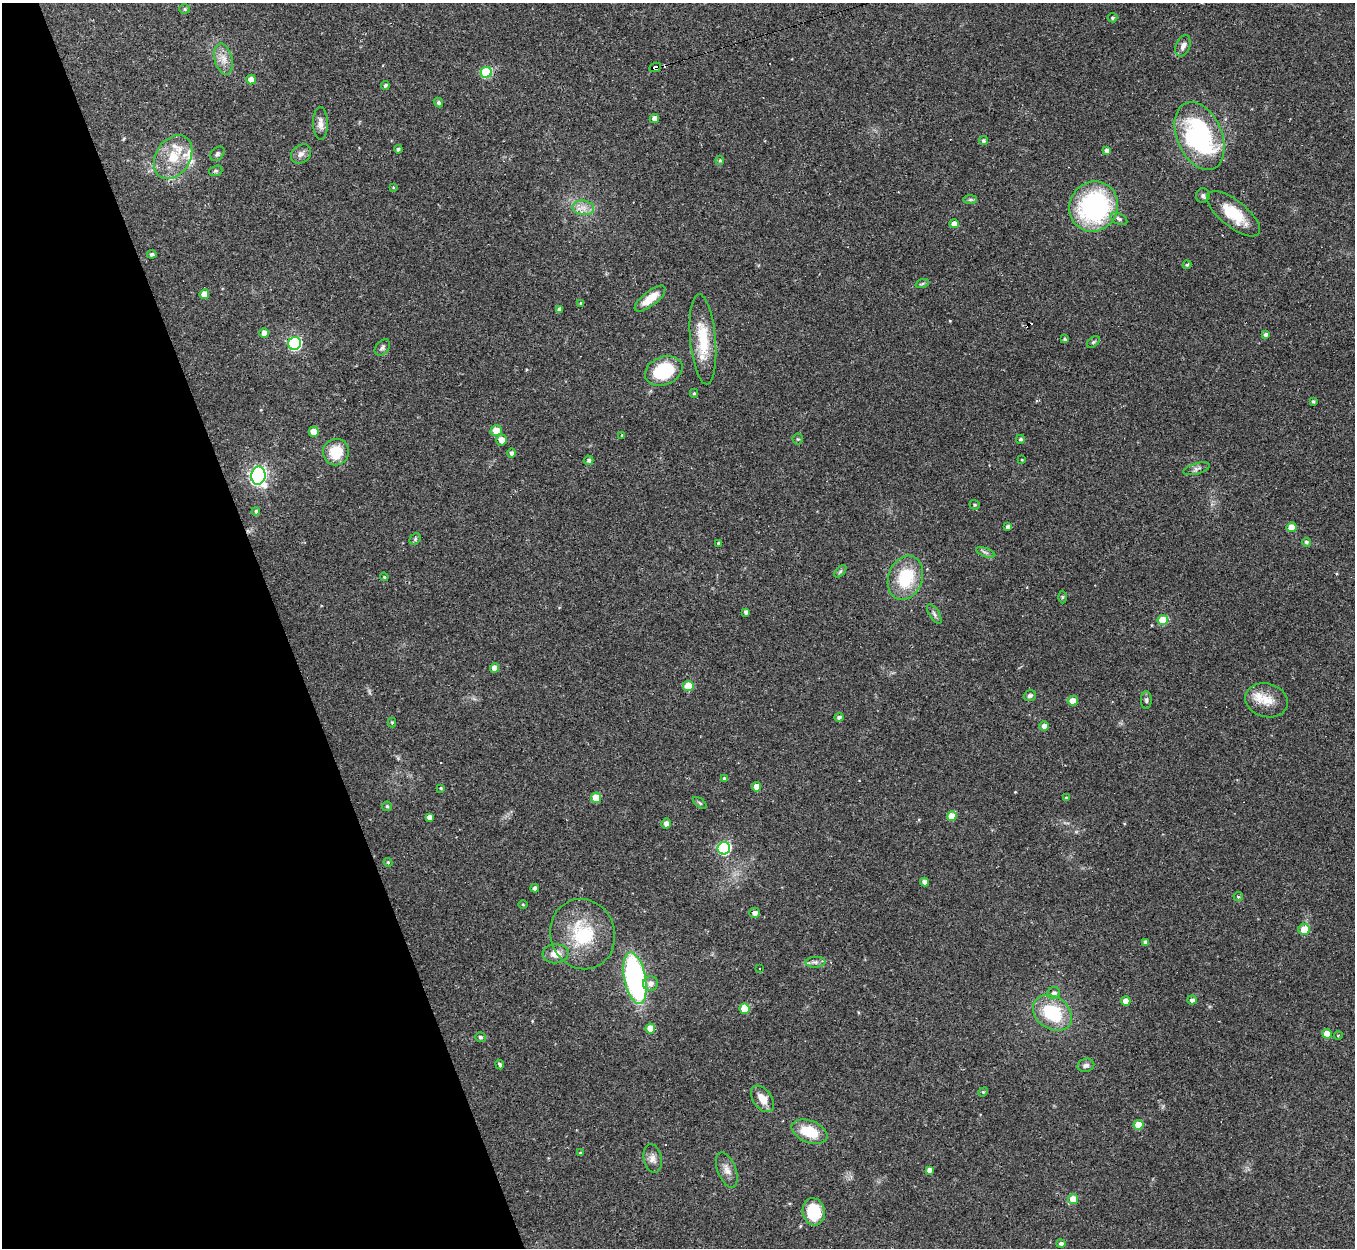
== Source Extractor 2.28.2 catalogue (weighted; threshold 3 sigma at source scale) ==
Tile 5 of 4 x 4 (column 1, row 2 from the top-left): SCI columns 1-1353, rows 2633-3878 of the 5413 x 5393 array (HDU 1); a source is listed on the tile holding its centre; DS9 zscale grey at full resolution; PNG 1357 x 1250 px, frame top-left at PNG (2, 3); each listed source drawn as its Kron ellipse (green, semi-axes under 4 px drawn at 4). Shown black and unused: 21% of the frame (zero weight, under 2 of 3 exposures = <1% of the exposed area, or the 3 px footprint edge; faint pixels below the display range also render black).
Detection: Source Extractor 2.28.2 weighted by HDU 2 'WHT'; one run over the whole footprint, this tile lists its part. Background 0.0562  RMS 0.0055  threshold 0.0246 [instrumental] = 3 sigma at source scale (4.5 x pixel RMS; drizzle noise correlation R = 1.50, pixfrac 1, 0.05/0.05 arcsec/px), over >= 5 px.
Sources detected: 138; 6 cosmic-ray / hot-pixel residue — neither listed nor drawn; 4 inside a brighter listed object's ellipse — not listed separately; the other 128 listed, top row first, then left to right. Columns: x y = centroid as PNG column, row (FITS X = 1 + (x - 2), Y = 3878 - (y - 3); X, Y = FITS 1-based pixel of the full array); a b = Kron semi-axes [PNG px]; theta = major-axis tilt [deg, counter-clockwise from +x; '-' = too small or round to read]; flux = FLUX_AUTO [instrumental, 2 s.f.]
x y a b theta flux
185 9 5 4 - 0.86
1112 18 5 4 - 0.84
1183 46 11 7 68 2.8
223 59 16 8 -76 5.1
655 67 6 4 24 110
486 72 6 5 - 38
251 79 5 4 - 5.8
385 85 4 4 - 1.3
438 102 5 4 - 1
654 118 5 4 - 3.2
320 123 16 7 -89 3.6
1199 136 36 22 -67 83
983 141 4 4 - 1.3
398 149 4 4 - 1.1
1107 151 4 4 - 2.5
217 154 8 6 45 1.4
301 154 11 8 38 2.8
173 157 23 17 57 16
720 160 5 4 - 0.74
216 171 7 5 18 0.89
393 187 4 3 - 0.43
1203 196 7 7 - 1.4
970 200 7 4 1 1.1
1094 207 26 24 55 85
583 208 11 7 -8 3.9
1233 214 32 13 -39 19
1119 219 9 5 -30 1.5
954 224 4 4 - 3.7
152 254 5 4 - 1.2
1187 265 4 3 - 0.74
922 284 7 4 20 0.93
204 294 5 4 - 7
650 299 19 7 38 9.7
581 303 4 4 - 0.68
559 309 4 4 - 1.9
264 333 5 5 - 4.3
1266 335 4 4 - 1.8
703 339 45 13 -85 20
1065 339 3 3 - 0.9
1093 342 7 4 36 0.88
295 343 6 6 - 89
382 347 9 6 49 1.4
664 371 19 14 22 30
694 393 4 4 - 0.76
1313 401 3 3 - 0.9
496 431 5 5 - 8.1
314 432 5 5 - 7.1
622 435 3 3 - 0.5
798 439 5 5 - 0.73
1020 439 4 4 - 1.1
501 440 5 5 - 4.5
336 452 13 13 - 14
511 453 4 4 - 1.6
589 460 5 5 - 1.3
1022 460 3 3 - 0.41
1197 469 14 5 16 2
258 476 9 7 80 210
975 505 5 4 - 0.92
256 511 4 4 - 1.2
1008 527 4 4 - 1.9
1292 527 5 5 - 10
415 539 6 5 - 0.93
1306 542 4 4 - 1.2
719 543 3 3 - 0.9
986 552 10 3 -21 1.2
840 571 7 4 45 0.92
384 577 4 4 - 0.58
905 578 23 17 70 26
1062 597 6 4 89 0.76
746 612 4 4 - 1.7
934 614 11 5 -57 1.6
1163 620 5 5 - 20
494 668 5 4 - 4.2
688 686 5 5 - 16
1030 696 6 5 - 1.4
1146 700 9 5 -88 1.4
1267 700 21 16 -15 9.4
1073 701 5 4 - 8.3
839 717 4 4 - 1.6
392 722 5 4 - 0.6
1044 726 5 5 - 2.7
724 779 4 3 - 1.9
756 787 5 4 - 4.8
441 788 3 3 - 0.55
596 798 5 5 - 12
1066 798 4 3 - 0.81
700 803 8 4 -36 0.86
387 806 5 4 - 0.69
952 816 5 5 - 9.7
429 817 4 4 - 2.3
666 824 5 4 - 2.8
724 848 6 6 - 93
388 862 4 4 - 0.62
925 882 4 4 - 2.5
535 888 4 4 - 1.9
1238 897 5 4 - 0.93
523 904 5 3 - 0.5
755 913 5 5 - 2.5
1304 929 5 5 - 8
583 934 35 32 -70 33
1145 942 4 4 - 1.5
556 954 13 9 4 5.9
815 962 10 5 1 2
759 968 2 2 - 0.51
635 978 26 10 -79 120
651 984 7 7 - 3.2
1054 993 6 6 - 2.2
1192 1000 5 4 - 2.1
1126 1001 5 4 - 7.2
745 1009 5 5 - 15
1052 1013 21 16 -36 30
650 1029 5 5 - 7.7
1327 1034 5 5 - 6.8
1338 1036 4 3 - 0.43
480 1037 5 5 - 1.1
500 1064 5 4 - 1.2
1086 1065 8 6 14 1.8
983 1092 5 4 - 0.61
762 1099 15 9 -53 6.1
1138 1125 5 5 - 8.6
809 1132 19 11 -21 16
580 1153 3 3 - 0.58
653 1158 14 9 -79 3.5
727 1170 18 9 -69 4.1
929 1170 4 4 - 2.3
1073 1199 5 5 - 9.5
814 1212 14 11 -81 23
1061 1243 4 4 - 1.5
Overlapping masked pixels (flux is a lower limit): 1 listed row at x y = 655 67